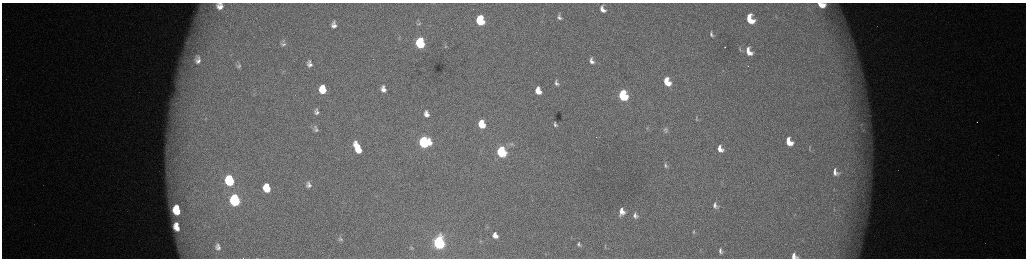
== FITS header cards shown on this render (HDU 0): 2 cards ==
NAXIS1  =                 2048 /fastest changing axis
NAXIS2  =                  512 /next to fastest changing axis

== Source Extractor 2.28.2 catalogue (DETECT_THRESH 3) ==
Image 2048 x 512 px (HDU 0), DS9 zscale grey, zoomed out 1/2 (1 PNG px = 2 x 2 image px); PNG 1028 x 260 px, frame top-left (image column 1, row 511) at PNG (2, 3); no overlay
Background 173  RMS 1.9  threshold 5.85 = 3 sigma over >= 5 px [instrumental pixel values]
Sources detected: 81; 6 cannot appear on this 1/2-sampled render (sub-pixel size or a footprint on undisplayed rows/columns) and are not listed; the other 75 listed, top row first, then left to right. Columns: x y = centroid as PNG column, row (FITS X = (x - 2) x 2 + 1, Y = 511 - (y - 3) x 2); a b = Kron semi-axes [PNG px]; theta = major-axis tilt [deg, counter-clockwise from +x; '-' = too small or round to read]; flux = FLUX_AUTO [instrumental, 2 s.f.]
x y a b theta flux
220 3 6 2 -11 650
821 5 7 4 -14 5800
220 7 9 7 -16 3500
603 9 10 6 -66 3200
559 17 11 7 -73 2500
750 19 10 7 -65 13000
480 21 7 5 -74 23000
418 24 6 4 1 640
334 25 11 8 -82 3300
711 34 7 4 -63 1000
188 43 6 5 - 1300
420 43 7 5 -78 38000
283 44 9 6 8 1600
445 47 4 3 - 340
725 47 2 1 - 1100
740 49 6 3 -63 480
749 51 10 6 -60 4800
197 59 15 11 -88 5900
310 61 6 5 - 970
591 61 10 7 -68 2500
310 65 10 7 -30 2500
239 66 7 5 24 970
667 82 8 5 -64 10000
556 83 10 6 -71 2000
322 89 7 5 -80 11000
383 89 6 4 -78 2300
538 91 6 5 - 5500
623 95 7 5 -67 42000
316 112 5 4 - 1300
426 114 8 6 -70 2700
206 119 4 1 - 190
696 119 9 4 -77 880
977 122 2 1 - 380
482 124 7 5 -70 12000
555 124 4 3 - 820
647 128 5 4 - 680
862 129 4 3 - 480
316 130 5 5 - 890
666 130 9 7 -64 1800
424 142 7 6 - 60000
789 142 8 5 -60 6800
511 145 6 4 -39 870
357 148 11 5 -65 11000
810 148 9 3 -88 600
720 149 9 6 -64 3600
501 152 7 5 -70 53000
666 165 9 6 -70 1700
835 172 10 6 -65 2500
229 180 8 6 -76 36000
308 185 5 4 - 1400
267 188 7 5 -76 11000
235 200 8 6 -77 62000
715 205 10 7 -59 2400
177 207 4 3 - 4200
834 209 3 2 - 270
177 211 7 5 -39 11000
622 212 7 5 90 3500
635 215 8 6 -68 1700
177 224 4 3 - 1400
177 228 7 4 -45 4200
694 232 9 4 83 1000
495 235 6 5 - 3100
340 239 6 5 - 870
480 241 5 2 - 310
439 242 7 5 -75 130000
579 244 4 3 - 870
218 245 6 4 -50 700
605 247 4 2 - 240
219 248 9 6 -17 1600
412 248 7 3 -60 510
700 250 5 3 - 350
720 251 6 4 -69 1400
545 253 3 2 - 200
794 256 7 5 -36 2500
257 258 4 2 - 250
At the frame edge (FLAGS 8, measured only in part): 3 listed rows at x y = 821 5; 794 256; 257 258
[6 sub-pixel or undisplayed-footprint detections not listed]